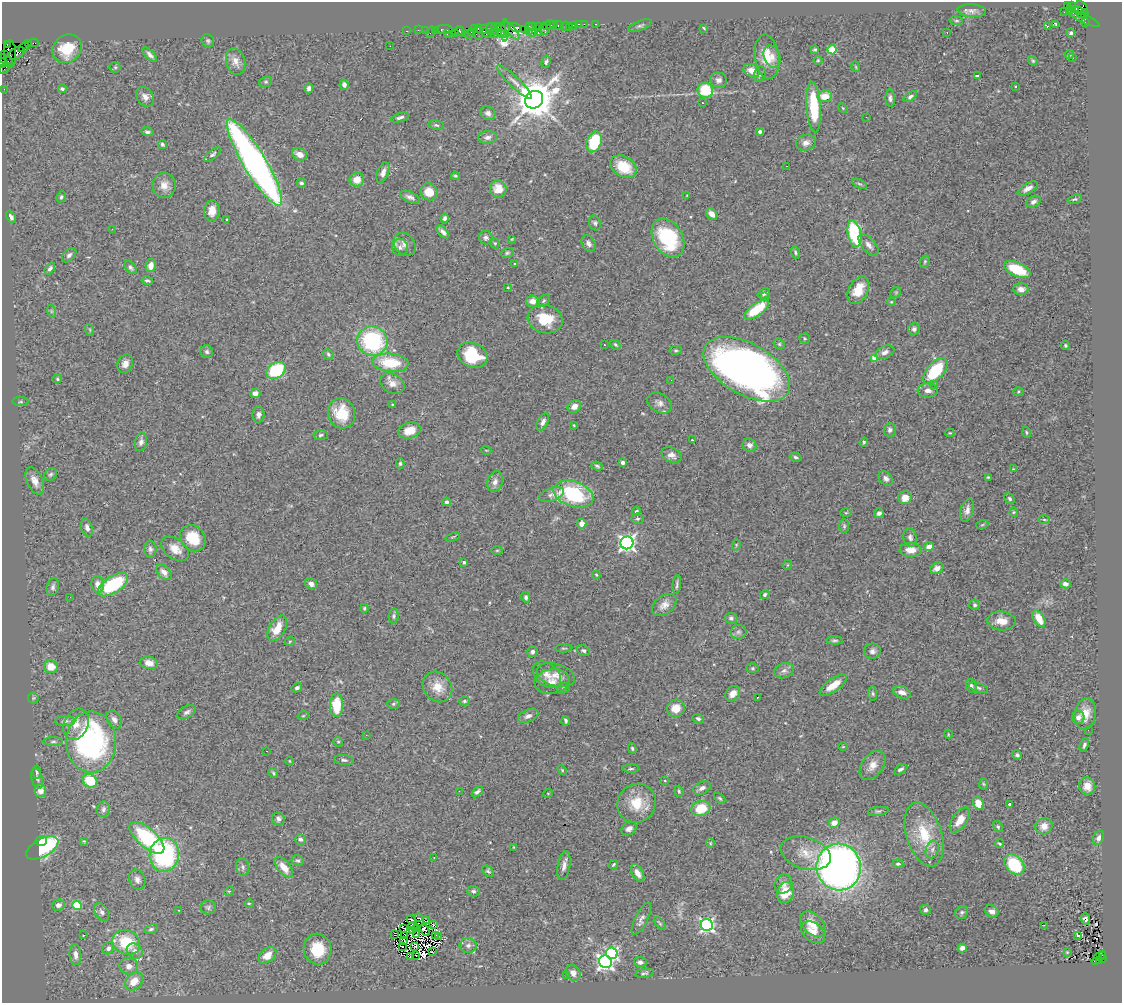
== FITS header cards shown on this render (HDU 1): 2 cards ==
NAXIS1  =                 1120
NAXIS2  =                 1001

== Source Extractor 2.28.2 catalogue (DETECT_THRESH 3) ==
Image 1120 x 1001 px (HDU 1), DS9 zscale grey, 1 PNG px = 1 image px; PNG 1124 x 1005 px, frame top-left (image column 1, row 1001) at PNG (2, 2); each listed source drawn as its Kron ellipse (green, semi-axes under 4 px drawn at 4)
Background 1.44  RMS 0.069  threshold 0.207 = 3 sigma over >= 5 px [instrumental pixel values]
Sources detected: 453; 5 with non-positive FLUX_AUTO (blend fragments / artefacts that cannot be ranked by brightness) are neither listed nor drawn; the other 448 listed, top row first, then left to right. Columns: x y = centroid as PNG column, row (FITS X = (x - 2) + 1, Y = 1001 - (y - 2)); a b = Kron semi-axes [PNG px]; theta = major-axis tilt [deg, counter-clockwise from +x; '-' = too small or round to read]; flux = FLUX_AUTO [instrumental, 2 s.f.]
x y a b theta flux
1067 5 3 3 - 640
1071 5 4 3 - 84
1081 8 7 6 - 920
1076 9 3 3 - 880
1070 10 2 2 - 39
972 11 14 6 -4 21
1064 12 2 2 - 35
1080 12 6 3 -57 530
1084 13 4 3 - 700
1083 18 18 4 -25 720
956 21 7 3 -8 5.5
1085 23 3 2 - 110
579 24 3 2 - 76
584 24 2 2 - 87
596 24 3 3 - 53
1055 24 4 2 - 4.4
550 25 5 3 - 180
554 25 2 2 - 150
559 25 5 3 - 280
574 25 3 3 - 220
533 26 4 3 - 270
538 26 3 2 - 180
546 26 2 2 - 220
565 26 5 2 - 60
640 26 12 4 21 13
1047 26 3 2 - 5.9
496 27 5 2 - 500
515 27 6 3 -18 440
569 27 2 2 - 40
486 28 11 4 14 750
704 28 3 2 - 4
474 29 4 2 - 160
490 29 6 3 86 440
524 29 2 2 - 160
529 29 6 3 -89 300
544 29 6 3 -71 230
418 30 2 2 - 96
425 30 2 2 - 55
444 30 9 3 1 420
501 30 6 4 -88 1200
505 30 11 3 87 360
407 31 3 2 - 110
435 31 3 2 - 180
459 31 5 4 - 560
495 31 2 2 - 140
512 31 11 4 -50 840
430 32 6 2 72 380
471 32 3 2 - 110
478 32 8 4 -85 810
947 32 2 2 - 3.8
465 33 2 2 - 220
486 33 6 4 -31 540
501 33 5 3 - 880
532 33 4 2 - 280
538 33 3 2 - 380
1071 33 4 3 - 13
447 34 3 2 - 150
455 34 3 2 - 330
493 34 2 2 - 97
469 35 2 2 - 58
208 41 7 6 - 9.2
28 43 3 2 - 150
34 43 5 2 - 100
7 44 3 2 - 52
390 46 2 2 - 4.9
24 47 5 2 - 180
67 49 16 13 41 130
815 49 4 3 - 5.9
832 50 4 4 - 210
17 53 8 5 30 1500
10 54 14 6 -87 1400
5 55 3 3 - 110
150 55 9 4 -45 17
1069 55 4 4 - 9.9
772 56 11 8 -71 31
767 57 22 12 -81 86
1072 58 2 2 - 3.9
6 60 8 2 -32 460
818 60 4 4 - 5
236 61 13 9 -72 39
1033 61 4 4 - 5.9
546 62 6 4 72 11
3 63 5 3 - 270
115 67 5 5 - 6.7
856 67 5 3 - 3.9
5 68 6 3 49 200
752 70 8 6 -24 44
760 74 8 6 77 13
977 76 4 3 - 6.6
718 80 8 7 - 20
266 82 6 5 - 7.1
514 82 23 5 -44 32
344 85 5 4 - 20
1015 86 3 2 - 9.5
309 88 5 3 - 14
4 89 2 2 - 51
62 89 4 4 - 9
705 90 8 7 - 170
825 96 7 6 - 67
145 97 10 8 -57 28
910 97 7 4 34 10
890 98 8 5 -88 13
534 100 9 8 - 16000
702 103 3 2 - 17
814 107 25 7 -86 210
843 108 5 4 - 4.6
488 113 8 6 -36 19
400 117 9 4 17 13
866 117 3 2 - 6.2
436 125 7 5 -12 8.2
147 132 6 4 -12 11
760 132 4 3 - 13
487 137 9 6 5 20
594 142 11 7 71 240
806 143 10 8 16 25
162 144 4 4 - 9.9
213 154 10 4 38 11
300 154 8 6 -23 35
254 162 50 11 -59 2300
787 166 3 2 - 19
623 167 14 10 -33 130
383 173 11 5 70 23
455 176 4 3 - 5.4
357 180 7 7 - 53
301 183 4 3 - 8.4
860 184 8 4 -26 7.7
164 185 12 11 - 42
1028 188 11 5 31 24
498 189 8 8 - 50
429 192 9 8 - 67
687 195 4 2 - 2.7
61 197 5 4 - 8.3
410 197 10 5 -25 19
1074 199 7 4 17 6.7
1033 202 8 5 24 16
212 211 10 7 83 50
712 214 6 5 - 32
11 217 6 4 -59 14
445 218 4 3 - 10
227 219 3 2 - 4.6
595 223 7 6 - 10
112 229 2 2 - 73
443 232 8 4 -47 18
854 234 13 6 -79 380
486 238 7 6 - 14
668 238 21 14 -58 320
512 239 4 2 - 4
495 243 5 4 - 6.7
588 243 9 6 -60 17
405 244 12 10 -52 27
869 245 13 6 -49 26
400 247 8 8 - 17
795 252 6 4 -74 7
507 253 7 5 15 8.3
69 255 9 5 45 13
925 262 6 4 70 6.5
514 264 3 2 - 11
151 266 6 5 - 39
131 267 7 4 -51 10
50 269 6 4 52 12
1017 269 14 7 -23 150
147 281 6 4 -12 9.2
508 288 3 2 - 3.6
1021 289 7 6 - 26
858 290 15 9 64 98
896 292 6 4 45 6
764 293 6 5 - 12
764 297 3 3 - 20
533 301 6 5 - 31
544 301 7 5 42 8.8
891 302 4 3 - 3.8
757 309 15 6 36 150
51 311 6 4 -72 7.4
545 319 18 14 -15 120
914 329 6 6 - 16
90 330 6 3 -72 5.2
804 338 5 5 - 6.6
372 341 15 14 - 500
604 344 3 2 - 8.8
779 344 6 5 - 7.4
615 345 6 3 -44 6.5
1065 345 4 4 - 7.1
676 350 6 4 -2 6.5
207 352 6 6 - 10
885 352 10 6 24 21
328 354 6 5 - 7.4
472 355 15 12 -24 210
875 358 4 4 - 97
390 363 18 9 -5 180
125 364 10 7 67 32
747 369 47 25 -30 3000
276 370 10 7 35 300
935 371 16 8 48 250
57 379 5 4 - 6.7
671 380 2 2 - 10
392 383 13 9 -29 36
933 385 3 2 - 10
928 390 10 7 -2 24
1018 392 5 3 - 5.1
255 393 5 5 - 23
21 402 8 4 0 6.8
660 403 13 9 -31 28
393 405 3 3 - 6.3
574 406 7 6 - 29
342 413 15 13 -75 130
258 415 8 6 86 16
543 422 9 5 63 20
574 425 3 2 - 3.5
890 430 6 6 - 15
409 431 11 8 15 57
1027 432 6 4 -75 6.9
950 433 4 3 - 4.5
320 435 7 5 8 9.2
692 440 3 3 - 4.4
141 442 9 6 78 18
864 442 4 3 - 5.8
749 445 7 6 - 19
486 450 5 3 - 3.5
671 455 10 7 -26 25
795 457 6 4 -18 8.6
400 463 5 4 - 6.8
623 463 4 3 - 21
597 466 6 3 -22 7.4
1013 469 3 3 - 3.4
51 474 7 5 44 9.1
988 477 4 3 - 5.2
886 478 8 6 -44 16
35 481 14 7 -65 38
495 482 10 7 71 25
551 494 13 6 19 21
573 494 20 12 -19 410
905 498 6 6 - 53
1010 499 6 4 -47 9.8
446 502 4 4 - 9.1
967 510 12 6 75 24
636 512 5 4 - 11
1014 512 4 4 - 5
846 513 6 4 1 5.1
879 513 5 4 - 13
638 519 6 5 - 7.8
1044 520 6 4 -1 6.4
582 524 5 5 - 30
982 525 6 4 19 6.4
844 526 7 5 90 8
87 528 9 5 -74 18
453 537 7 3 19 4.8
910 537 9 6 -77 16
193 538 14 11 -50 140
627 543 6 6 - 1700
736 545 5 3 - 4.9
929 547 5 4 - 39
150 549 8 6 -90 13
175 549 15 10 -36 48
497 550 5 3 - 4.8
911 550 11 7 -1 53
464 562 3 3 - 8.9
787 565 5 3 - 4.2
937 568 7 5 30 29
164 572 9 6 -47 29
596 575 4 3 - 4
98 584 8 6 -82 31
311 584 6 5 - 18
1065 584 5 4 - 24
113 585 17 8 33 370
677 585 9 4 84 12
53 587 9 6 76 14
765 594 5 4 - 11
70 597 2 2 - 6.1
526 597 5 4 - 10
664 605 14 9 38 35
975 605 5 5 - 8.5
364 608 4 3 - 6.2
394 616 7 5 83 9.7
731 618 6 5 - 11
1039 619 9 5 -59 82
1001 621 14 9 -3 53
277 628 14 7 60 83
738 632 8 7 - 14
834 640 8 3 -4 7.7
290 641 5 3 - 4.2
564 648 8 3 4 5.3
583 651 7 5 -30 9.7
872 651 8 7 - 18
532 652 5 5 - 13
149 663 9 6 -10 37
51 667 7 6 - 63
752 668 6 5 - 6.7
784 671 10 7 19 21
547 675 16 11 -39 41
556 675 19 11 -16 48
552 681 17 12 7 48
833 685 16 6 35 60
971 686 7 5 -72 10
438 687 16 13 -50 73
297 688 5 4 - 11
563 688 6 5 - 7.9
978 688 10 4 -20 11
902 692 9 6 -20 29
733 694 8 6 51 36
873 694 7 4 -83 8.3
757 697 2 2 - 6.3
33 698 5 5 - 6.4
464 701 5 4 - 7.9
393 704 6 5 - 8
336 705 12 6 89 140
676 708 9 8 - 61
187 712 10 6 28 14
1085 714 16 10 81 62
303 716 5 3 - 4.4
528 716 10 6 23 20
1078 717 6 6 - 21
114 719 9 6 -58 24
698 719 6 4 -24 11
65 721 10 5 1 14
566 721 5 3 - 8.6
76 724 16 12 66 54
1088 730 2 2 - 10
948 734 4 3 - 3.6
366 735 3 3 - 2.6
53 741 10 4 0 11
91 742 30 25 -90 1000
338 742 5 4 - 5.8
1084 745 7 4 66 9.7
843 747 5 3 - 4
632 748 5 4 - 6.2
266 751 2 2 - 2.5
1017 755 5 4 - 8.7
344 760 10 5 -6 11
290 761 4 3 - 4
872 765 16 10 54 48
631 769 8 3 0 6.9
901 769 7 4 31 11
562 770 5 3 - 5.1
37 772 6 3 -86 7.9
273 773 5 4 - 6.6
37 778 10 5 -73 15
90 781 7 6 - 150
665 781 3 2 - 2.8
983 784 6 4 -87 6
1087 786 9 8 - 46
702 788 9 6 25 22
40 791 6 6 - 36
459 791 2 2 - 14
679 791 6 4 -70 7.4
477 792 7 4 41 14
548 793 5 3 - 3.6
720 798 6 4 -43 8
637 803 20 18 53 130
978 803 6 5 - 61
1009 804 4 3 - 13
701 808 10 7 16 130
103 809 8 6 75 15
878 811 10 4 8 9.6
278 819 6 6 - 16
960 820 14 7 55 59
834 823 5 5 - 40
1044 826 9 8 - 42
998 827 6 4 -58 7.3
629 829 8 6 33 20
924 834 33 17 -72 180
147 838 21 9 -41 430
1099 838 7 5 66 18
300 839 5 5 - 14
41 841 6 5 - 62
84 841 3 3 - 4
710 843 4 4 - 4.5
999 844 4 3 - 5.4
514 847 3 2 - 3.3
42 848 18 9 29 380
932 850 9 6 74 18
806 853 26 16 -17 97
164 855 17 14 79 560
434 857 3 2 - 3.9
298 861 6 5 - 8.9
613 864 5 3 - 6
898 864 5 4 - 8.3
1014 864 12 8 -46 270
564 866 14 6 80 27
243 867 9 6 -81 14
284 867 12 6 -50 60
839 867 23 22 - 3000
488 871 6 4 -45 8.1
638 873 10 5 -60 30
137 879 10 8 -67 20
783 884 10 8 59 27
229 891 5 4 - 5.6
473 891 6 5 - 9.6
785 892 11 8 70 98
249 903 5 3 - 4.6
58 905 6 5 - 22
77 905 5 4 - 240
208 907 7 7 - 12
179 910 3 2 - 5.4
926 910 5 5 - 10
992 911 7 5 -25 19
102 912 10 6 -57 18
962 912 7 6 - 9.9
418 918 4 2 - 2.9
411 919 4 2 - 8.1
641 919 17 6 63 21
1085 919 6 4 -86 26
427 921 3 2 - 6.1
660 923 7 3 -50 6.6
813 924 15 10 -46 64
434 925 3 2 - 6.2
707 925 6 6 - 1100
1044 925 3 2 - 8.4
413 926 5 2 - 1.4
404 928 3 2 - 6.5
417 928 3 2 - 6.5
151 929 7 4 23 10
412 930 3 2 - 3.7
425 930 6 2 -61 1.9
813 932 13 9 -38 41
83 935 3 2 - 7.7
394 935 3 3 - 3.8
416 935 3 2 - 3.7
436 935 3 2 - 3.1
1078 935 3 3 - 77
404 936 3 2 - 2.2
439 937 2 2 - 5.5
404 940 4 2 - 2.8
126 942 14 12 -24 190
468 945 8 7 - 19
402 946 2 2 - 2.3
415 947 3 2 - 2.4
108 948 6 5 - 13
962 948 4 4 - 20
317 949 15 14 - 140
135 951 8 7 - 27
432 952 3 2 - 5.5
1067 952 3 3 - 4.1
612 953 6 5 - 720
75 955 10 6 -85 25
267 955 10 6 39 56
416 955 2 2 - 4.1
1103 955 3 2 - 550
411 957 3 2 - 3.9
1099 958 9 3 46 490
1102 959 3 3 - 260
1100 961 3 3 - 400
605 962 6 6 - 1500
640 962 6 5 - 13
129 966 9 8 - 25
573 973 8 7 - 28
645 973 9 3 8 8.4
567 975 3 2 - 3.5
134 981 10 7 47 61
At the frame edge (FLAGS 8, measured only in part): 1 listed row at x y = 3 63
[5 non-positive-flux detections neither listed nor drawn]